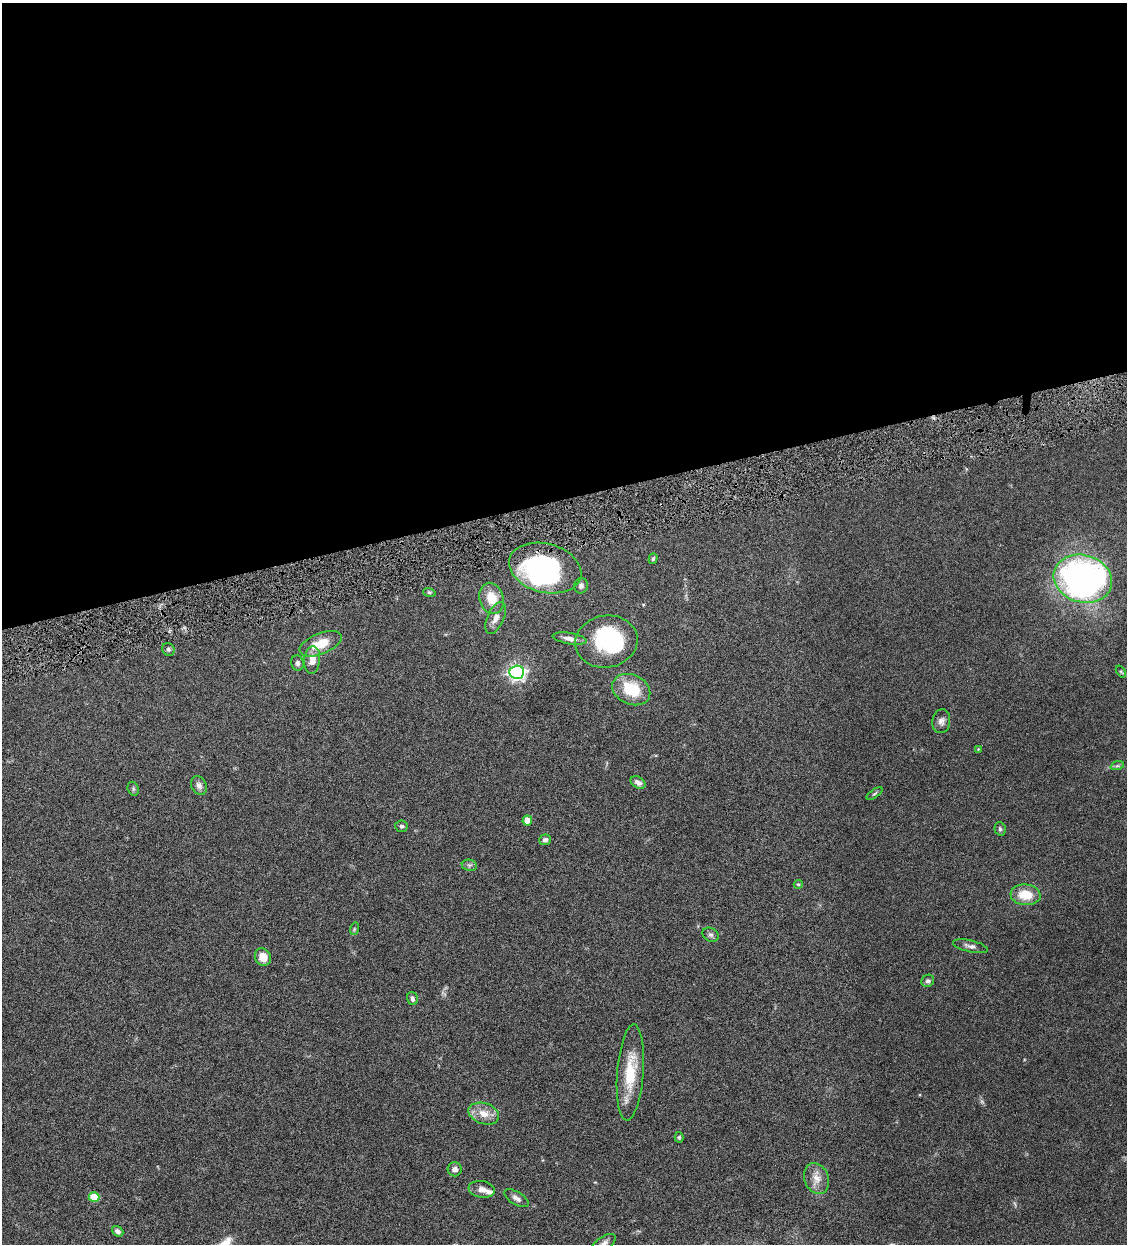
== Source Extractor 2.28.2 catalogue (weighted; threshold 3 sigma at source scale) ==
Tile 2 of 4 x 4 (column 2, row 1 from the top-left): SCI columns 1389-2513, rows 3729-4970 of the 4911 x 4971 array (HDU 1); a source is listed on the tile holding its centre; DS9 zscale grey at full resolution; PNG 1129 x 1246 px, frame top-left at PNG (2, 3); each listed source drawn as its Kron ellipse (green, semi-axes under 4 px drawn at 4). Shown black and unused: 40% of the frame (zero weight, under 4 of 8 exposures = <1% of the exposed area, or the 3 px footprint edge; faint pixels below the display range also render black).
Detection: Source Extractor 2.28.2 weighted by HDU 2 'WHT'; one run over the whole footprint, this tile lists its part. Background 0.0442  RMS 0.0037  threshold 0.0153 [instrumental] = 3 sigma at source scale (4.09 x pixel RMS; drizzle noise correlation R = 1.36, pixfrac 0.8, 0.05/0.05 arcsec/px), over >= 5 px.
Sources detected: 50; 1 too faint to see at this stretch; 2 inside a brighter object's white glare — neither listed nor drawn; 1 inside a brighter listed object's ellipse — not listed separately; the other 46 listed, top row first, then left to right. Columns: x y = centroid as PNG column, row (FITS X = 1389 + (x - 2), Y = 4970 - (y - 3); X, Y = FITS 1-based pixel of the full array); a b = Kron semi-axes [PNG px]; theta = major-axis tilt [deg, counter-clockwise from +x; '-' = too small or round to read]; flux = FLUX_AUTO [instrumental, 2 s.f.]
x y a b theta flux
653 559 5 4 - 0.55
545 568 37 24 -15 51
1083 579 29 23 -15 160
581 586 8 7 - 1
429 592 6 4 -17 0.48
491 598 16 12 -73 6.3
496 618 17 8 66 2.6
570 639 17 5 -10 1.9
606 642 31 26 10 30
321 644 22 10 22 7.6
168 649 6 6 - 0.71
312 660 14 8 84 3.6
297 663 8 6 -76 0.94
517 672 7 6 - 110
1121 672 6 4 -54 0.44
631 690 20 15 -24 12
941 721 12 9 82 1.6
978 749 4 4 - 0.29
1117 766 7 4 18 0.6
638 782 8 5 -32 1.5
199 785 10 7 -65 1.3
133 789 7 5 -71 0.6
874 794 9 3 35 0.49
527 820 5 5 - 4.2
401 826 6 6 - 0.78
1000 829 7 5 -75 0.73
545 840 6 5 - 1
469 865 8 5 -10 0.78
798 884 4 4 - 0.4
1026 895 15 10 -6 7.6
354 929 6 4 72 0.43
711 935 8 6 -29 0.87
970 946 18 6 -13 1.5
263 957 9 8 - 4.7
928 981 6 6 - 0.97
412 999 7 5 -76 1.1
630 1072 48 13 86 13
484 1114 16 10 -18 4.2
679 1137 5 4 - 0.48
455 1169 7 7 - 1.5
817 1178 16 12 -69 3.4
482 1189 13 8 -9 2
94 1197 5 5 - 11
516 1198 13 6 -31 1.5
118 1231 6 5 - 1.1
603 1244 14 7 37 1.7
Overlapping masked pixels (flux is a lower limit): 1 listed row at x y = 545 568
Isophote crosses this tile's border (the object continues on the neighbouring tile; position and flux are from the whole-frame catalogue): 1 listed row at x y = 603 1244